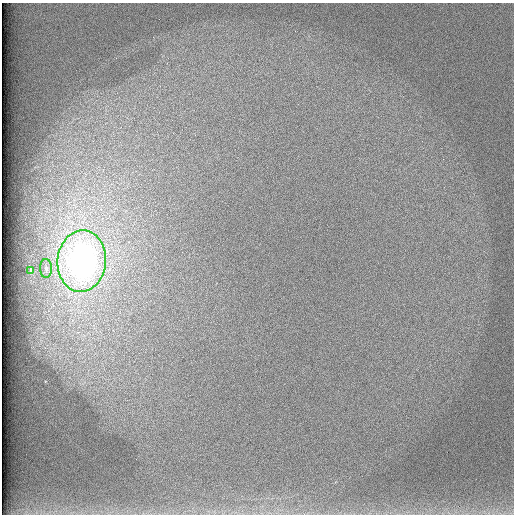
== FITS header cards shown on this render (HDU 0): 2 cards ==
NAXIS1  =                  512 /
NAXIS2  =                  512 /

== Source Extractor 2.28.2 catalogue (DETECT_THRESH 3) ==
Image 512 x 512 px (HDU 0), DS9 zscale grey, 1 PNG px = 1 image px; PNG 516 x 516 px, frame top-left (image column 1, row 512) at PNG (2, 3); each listed source drawn as its Kron ellipse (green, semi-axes under 4 px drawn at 4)
Background 98.2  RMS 2.8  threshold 8.27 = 3 sigma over >= 5 px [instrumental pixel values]
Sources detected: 3; all 3 listed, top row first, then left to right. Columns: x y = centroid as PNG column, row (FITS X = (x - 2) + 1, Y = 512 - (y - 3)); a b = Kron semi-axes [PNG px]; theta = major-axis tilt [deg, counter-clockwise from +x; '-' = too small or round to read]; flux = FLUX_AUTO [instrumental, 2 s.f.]
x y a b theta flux
82 261 31 24 85 82000
46 268 9 6 -88 660
30 270 4 2 - 210